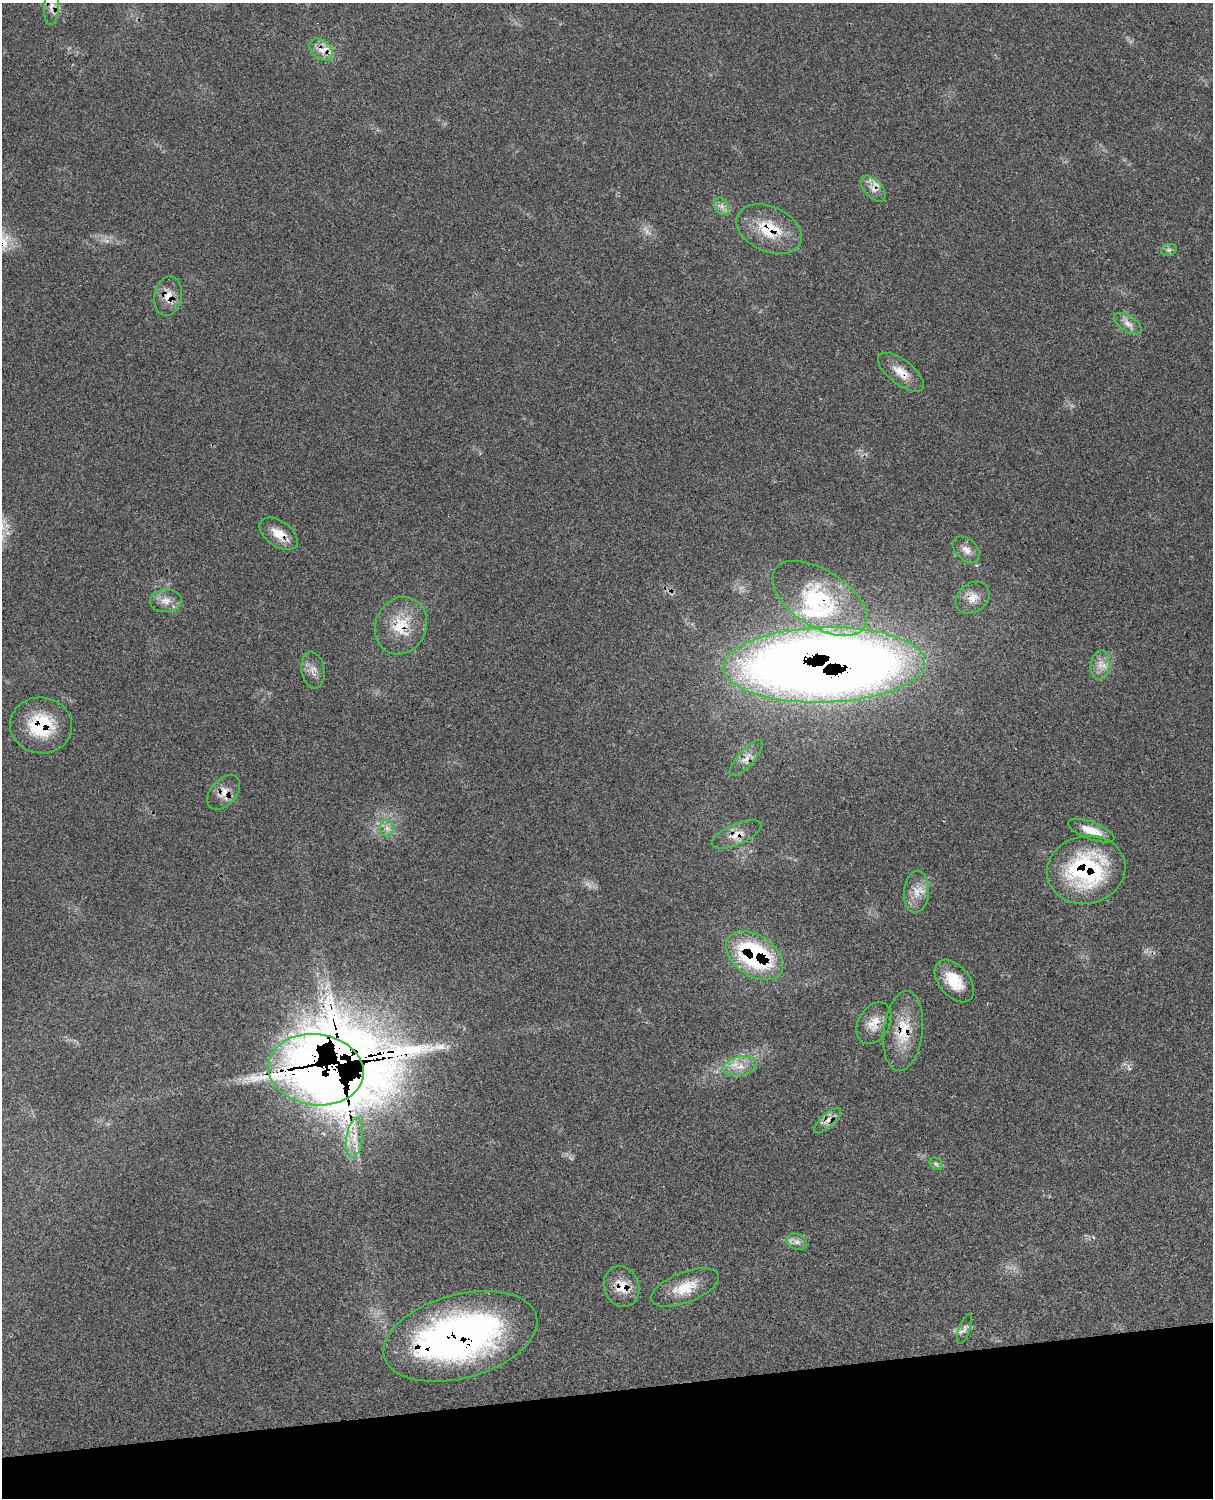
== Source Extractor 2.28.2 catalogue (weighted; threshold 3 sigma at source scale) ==
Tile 10 of 4 x 3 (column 2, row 3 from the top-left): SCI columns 1334-2544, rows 277-1772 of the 5084 x 4927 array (HDU 1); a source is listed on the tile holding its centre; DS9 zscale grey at full resolution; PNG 1215 x 1500 px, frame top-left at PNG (2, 3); each listed source drawn as its Kron ellipse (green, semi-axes under 4 px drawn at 4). Shown black and unused: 7% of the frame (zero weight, under 3 of 4 exposures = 6% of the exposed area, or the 3 px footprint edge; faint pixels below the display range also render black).
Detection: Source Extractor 2.28.2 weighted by HDU 2 'WHT'; one run over the whole footprint, this tile lists its part. Background 0.0791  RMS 0.0058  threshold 0.0263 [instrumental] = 3 sigma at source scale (4.5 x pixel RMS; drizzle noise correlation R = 1.50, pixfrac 1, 0.05/0.05 arcsec/px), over >= 5 px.
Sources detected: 50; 1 too faint to see at this stretch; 2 inside a brighter object's white glare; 1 cosmic-ray / hot-pixel residue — neither listed nor drawn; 6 inside a brighter listed object's ellipse — not listed separately; the other 40 listed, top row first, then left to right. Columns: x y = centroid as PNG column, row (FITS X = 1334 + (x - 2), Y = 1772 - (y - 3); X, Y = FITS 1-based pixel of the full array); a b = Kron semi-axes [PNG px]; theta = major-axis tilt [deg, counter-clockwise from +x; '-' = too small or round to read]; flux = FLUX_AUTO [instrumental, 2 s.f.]
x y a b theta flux
51 7 18 7 85 4.5
321 50 13 9 -40 5.7
873 189 16 8 -48 4.7
722 206 9 6 -56 2.7
769 229 34 22 -24 25
1169 250 8 6 19 1.5
168 296 20 13 78 8.1
1128 324 16 7 -33 4.1
901 372 27 12 -38 9.2
279 534 21 13 -36 9.5
966 550 16 10 -45 4.6
819 598 53 28 -33 49
973 598 18 14 39 7.2
166 601 16 11 2 5.9
401 626 29 25 64 21
824 665 101 37 2 1100
1100 665 15 9 82 5.6
313 670 18 11 -80 5
41 725 31 28 -6 34
746 758 23 8 48 5
224 792 20 12 49 6.9
387 828 8 7 - 2.6
1091 831 24 8 -20 9.6
736 834 27 10 24 7.5
1086 870 39 34 14 77
916 892 21 12 85 8.3
755 956 32 20 -34 84
954 981 25 15 -50 15
874 1023 22 15 60 8.8
903 1031 40 19 83 21
740 1066 17 9 11 7.3
316 1070 48 35 -7 1900
828 1120 17 6 43 4.2
355 1138 20 8 82 7.8
936 1164 7 5 -43 1.4
797 1242 10 7 -27 2.7
622 1287 21 17 -70 11
685 1287 36 15 21 14
965 1329 15 6 70 2.3
460 1336 79 42 15 260
Overlapping masked pixels (flux is a lower limit): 23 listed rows (the first 20) at x y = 51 7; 321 50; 873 189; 769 229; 168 296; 901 372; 279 534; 819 598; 973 598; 401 626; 824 665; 41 725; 746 758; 224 792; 736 834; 1086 870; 755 956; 874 1023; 903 1031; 316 1070